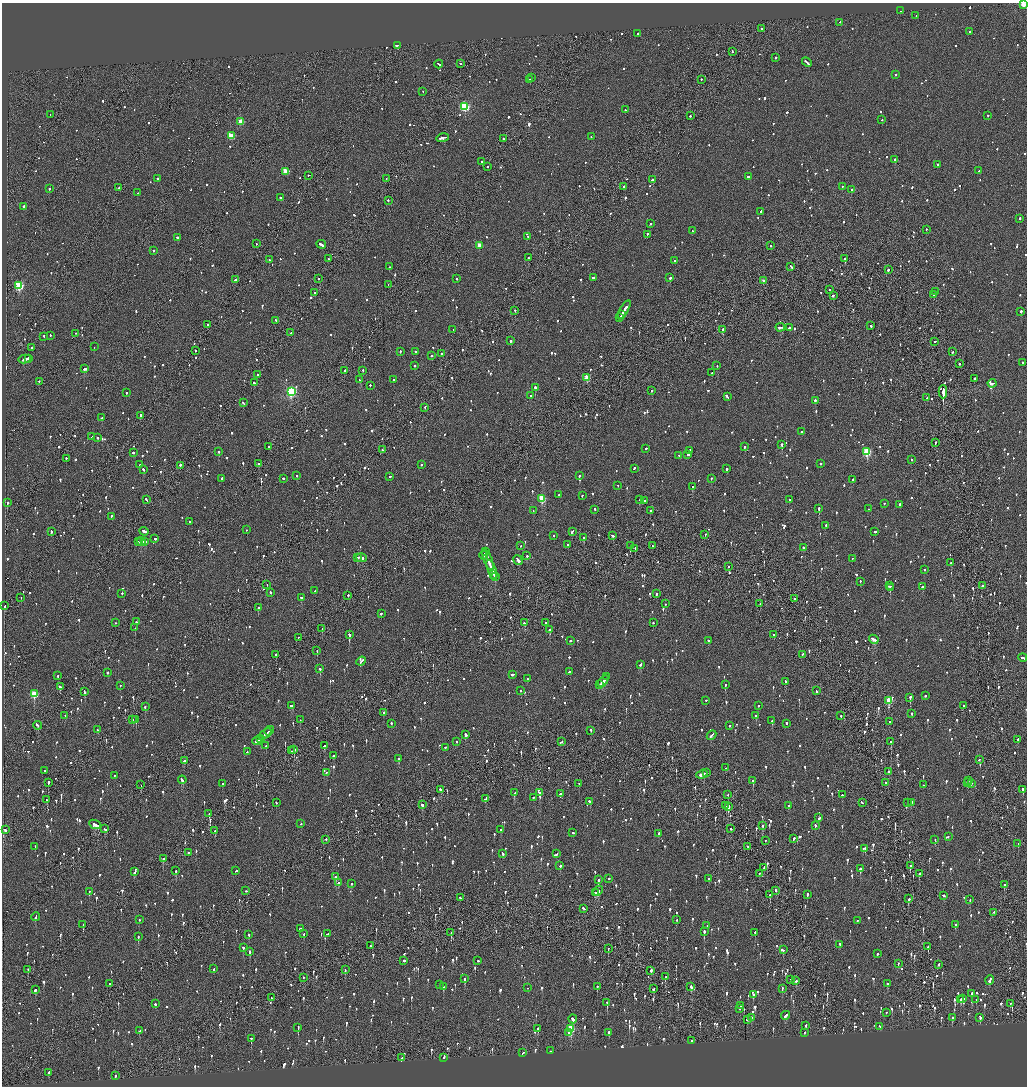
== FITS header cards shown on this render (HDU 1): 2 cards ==
NAXIS1  =                 2050
NAXIS2  =                 2168

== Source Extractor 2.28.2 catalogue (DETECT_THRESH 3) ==
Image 2050 x 2168 px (HDU 1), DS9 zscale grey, zoomed out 1/2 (1 PNG px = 2 x 2 image px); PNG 1029 x 1088 px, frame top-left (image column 2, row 2168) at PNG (2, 3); each listed source drawn as its Kron ellipse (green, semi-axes under 4 px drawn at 4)
Background -0.0312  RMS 0.062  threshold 0.186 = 3 sigma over >= 5 px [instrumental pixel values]
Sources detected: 1989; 73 cannot appear on this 1/2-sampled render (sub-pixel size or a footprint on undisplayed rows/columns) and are neither listed nor drawn; of the other 1916, the 500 brightest by FLUX_AUTO listed and drawn (1416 fainter detections omitted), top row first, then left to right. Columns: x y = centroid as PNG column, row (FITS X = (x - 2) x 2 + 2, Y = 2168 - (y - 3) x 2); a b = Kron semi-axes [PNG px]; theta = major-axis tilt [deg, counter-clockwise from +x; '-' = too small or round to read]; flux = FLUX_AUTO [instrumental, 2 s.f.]
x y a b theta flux
1023 5 3 2 - 290
901 11 2 2 - 100
916 16 2 1 - 83
840 23 2 2 - 110
762 29 2 2 - 73
970 32 2 2 - 71
638 34 2 2 - 220
397 46 2 1 - 6300
732 52 2 1 - 140
775 58 2 2 - 83
807 63 5 2 - 190
461 64 2 2 - 400
439 65 4 2 - 250
896 75 2 2 - 85
532 78 2 2 - 100
529 80 2 1 - 160
701 80 2 2 - 150
423 92 2 2 - 85
465 107 3 3 - 1200
625 110 2 2 - 78
50 115 2 1 - 110
690 116 2 2 - 92
988 116 2 2 - 99
882 120 2 2 - 77
241 122 3 3 - 310
231 136 3 3 - 390
591 137 2 2 - 82
443 138 6 2 13 350
503 139 2 1 - 120
894 160 2 2 - 260
482 162 2 2 - 80
937 165 2 2 - 71
488 167 2 2 - 130
979 171 2 2 - 200
286 172 3 3 - 320
309 176 2 2 - 100
748 177 2 2 - 130
157 179 2 2 - 110
386 179 2 1 - 88
653 180 2 1 - 790
624 187 2 2 - 85
842 187 2 2 - 89
119 188 2 2 - 72
49 189 2 2 - 200
851 190 2 2 - 89
138 193 2 2 - 78
280 198 2 2 - 89
388 201 2 2 - 120
24 207 3 2 - 570
760 212 2 2 - 83
1020 219 3 2 - 120
650 224 2 2 - 120
926 230 2 2 - 130
692 231 2 2 - 91
647 235 2 2 - 100
528 237 2 2 - 92
177 238 2 2 - 280
256 244 2 2 - 72
321 245 5 2 - 240
479 246 3 2 - 200
771 246 2 2 - 99
154 251 2 2 - 170
528 258 2 2 - 90
328 259 2 2 - 75
844 259 3 2 - 160
269 260 2 2 - 110
675 261 2 2 - 200
389 267 2 2 - 110
791 267 3 2 - 220
888 270 2 2 - 300
593 278 2 2 - 420
670 278 2 2 - 190
319 279 2 2 - 71
457 279 2 2 - 82
235 280 2 2 - 110
763 281 2 2 - 120
388 285 2 1 - 74
19 286 3 3 - 1100
829 290 2 2 - 75
936 292 2 2 - 100
315 293 2 2 - 230
933 295 2 2 - 87
833 296 3 2 - 450
624 310 11 2 60 460
515 311 2 1 - 140
1021 312 2 2 - 230
621 315 2 1 - 86
620 318 3 2 - 130
276 321 3 2 - 84
208 325 3 2 - 87
871 326 2 2 - 360
780 328 5 2 - 150
789 328 2 2 - 98
453 330 2 1 - 75
723 330 2 2 - 610
291 333 2 2 - 72
75 334 2 1 - 91
50 336 2 2 - 91
44 337 2 2 - 84
510 341 2 2 - 110
935 342 2 2 - 110
94 347 2 2 - 160
32 348 2 2 - 97
195 351 2 2 - 120
400 352 2 2 - 78
415 352 2 2 - 98
952 352 2 1 - 300
441 354 2 2 - 82
431 356 2 2 - 380
25 359 6 2 11 470
28 359 2 1 - 130
1022 363 2 2 - 71
959 364 2 2 - 130
414 366 2 2 - 100
717 366 2 2 - 120
84 369 4 2 - 530
344 371 3 2 - 230
363 371 2 1 - 170
712 373 2 1 - 83
257 375 2 1 - 120
587 378 3 3 - 220
974 379 2 2 - 150
360 380 3 2 - 280
394 380 2 2 - 110
39 382 2 2 - 140
254 383 2 2 - 130
992 384 4 2 - 200
370 386 2 2 - 82
535 388 2 2 - 480
651 391 2 2 - 83
291 392 4 3 - 1700
943 392 6 1 90 22000
126 393 2 2 - 160
531 396 2 2 - 120
727 397 4 2 - 190
927 398 2 1 - 110
815 401 2 2 - 160
243 403 3 2 - 94
425 408 2 1 - 78
140 416 2 2 - 370
102 418 3 2 - 180
801 432 2 2 - 110
92 437 3 2 - 100
98 438 2 2 - 300
935 443 3 2 - 91
782 445 2 2 - 530
268 447 3 2 - 87
744 447 2 2 - 530
646 449 2 2 - 100
382 450 2 2 - 110
689 451 3 2 - 150
219 452 2 2 - 370
867 452 3 3 - 900
133 453 2 2 - 140
688 455 3 2 - 73
679 456 2 2 - 77
66 458 2 2 - 83
911 460 2 2 - 73
259 464 2 2 - 230
820 464 2 2 - 180
140 465 2 2 - 75
421 465 2 2 - 92
180 466 2 2 - 250
634 469 3 2 - 96
727 469 2 2 - 160
143 470 3 2 - 140
297 476 2 2 - 84
579 476 2 2 - 88
390 477 2 1 - 170
222 479 2 2 - 89
283 479 2 2 - 120
711 479 2 2 - 110
853 480 2 2 - 100
618 486 2 2 - 97
693 487 2 2 - 89
558 495 2 2 - 480
582 496 2 2 - 76
542 499 3 3 - 580
146 500 3 2 - 130
640 500 3 2 - 140
789 500 2 2 - 120
644 501 3 2 - 86
7 503 2 2 - 250
884 504 2 2 - 73
900 505 2 2 - 270
819 509 2 2 - 410
868 509 2 2 - 77
595 510 2 2 - 74
533 511 3 2 - 120
650 511 3 2 - 84
111 517 3 2 - 75
190 522 2 2 - 73
826 526 2 2 - 150
246 530 2 2 - 89
51 532 2 2 - 93
144 532 5 2 - 200
572 532 3 2 - 110
875 532 2 2 - 210
705 535 3 2 - 71
554 536 2 2 - 110
612 536 3 2 - 89
584 538 2 2 - 170
155 539 2 2 - 270
138 542 2 2 - 84
141 542 4 2 - 170
145 542 3 2 - 120
568 545 2 2 - 74
521 546 2 2 - 120
630 546 2 1 - 76
652 546 3 2 - 93
803 548 2 2 - 130
635 549 2 2 - 100
485 552 2 1 - 120
483 556 4 2 - 270
527 556 2 2 - 93
357 558 2 2 - 420
361 558 5 2 - 310
852 559 2 2 - 79
488 560 11 2 -69 530
518 560 5 2 - 550
951 563 2 2 - 90
728 567 2 2 - 79
492 570 10 2 -69 480
924 570 2 2 - 130
494 575 2 1 - 130
495 577 2 2 - 220
860 582 2 2 - 83
267 585 2 1 - 76
890 586 3 2 - 110
982 586 3 2 - 130
923 587 2 2 - 110
890 588 2 1 - 99
315 591 2 2 - 84
270 593 2 2 - 130
122 594 2 2 - 75
656 594 2 1 - 230
348 596 2 2 - 180
21 598 2 1 - 270
301 598 3 2 - 91
794 599 2 1 - 110
665 604 2 2 - 72
760 604 2 1 - 160
5 606 2 2 - 97
258 608 2 2 - 260
381 614 2 2 - 180
136 622 2 2 - 99
116 623 2 2 - 74
524 623 2 2 - 84
545 623 2 2 - 78
653 623 2 2 - 77
135 628 2 1 - 240
322 629 3 1 - 82
550 630 2 2 - 210
349 635 2 2 - 840
774 635 2 2 - 90
298 638 2 1 - 97
874 640 5 2 - 200
570 641 2 2 - 97
708 641 2 2 - 110
317 651 2 1 - 130
276 655 2 1 - 360
803 655 3 1 - 210
1023 658 4 2 - 250
361 662 5 2 - 190
641 665 3 2 - 160
320 669 2 2 - 350
569 672 2 2 - 93
108 673 2 1 - 260
513 675 3 2 - 120
58 676 2 2 - 110
607 677 4 1 - 140
528 679 2 2 - 73
603 682 6 2 47 380
785 682 2 2 - 100
600 685 3 2 - 170
725 685 3 2 - 190
120 686 2 2 - 87
60 687 3 2 - 150
521 691 2 2 - 83
817 691 3 2 - 170
85 692 3 2 - 250
34 694 3 3 - 560
925 696 2 2 - 82
910 698 2 2 - 330
706 701 2 1 - 100
889 701 3 3 - 420
292 706 4 2 - 170
758 706 2 2 - 73
963 706 2 1 - 160
145 707 2 2 - 170
384 713 2 2 - 300
912 714 2 2 - 190
65 716 2 1 - 71
756 716 2 2 - 130
841 716 2 2 - 72
133 720 2 2 - 120
136 720 2 1 - 140
300 720 2 1 - 72
772 721 2 2 - 270
890 722 2 2 - 110
391 723 2 2 - 130
787 724 3 2 - 100
37 726 4 2 - 170
730 726 2 2 - 170
98 730 2 2 - 260
269 731 5 2 - 190
591 731 2 2 - 130
265 735 7 2 41 320
466 735 3 2 - 160
711 735 5 2 - 140
260 739 4 2 - 190
1018 740 2 2 - 630
257 741 5 2 - 240
457 742 2 2 - 78
561 742 3 2 - 120
891 742 2 2 - 310
266 746 2 2 - 240
324 746 3 2 - 180
445 748 2 2 - 170
294 750 3 2 - 370
292 751 2 1 - 72
247 752 2 2 - 130
333 756 2 2 - 120
399 759 2 2 - 300
979 760 2 2 - 99
184 761 2 2 - 120
726 768 2 2 - 190
45 771 2 2 - 110
889 772 3 2 - 86
326 773 2 2 - 81
707 773 2 2 - 250
702 775 6 2 20 1200
115 776 2 2 - 77
182 780 4 2 - 130
753 781 2 2 - 170
968 781 2 2 - 150
48 783 4 2 - 130
886 783 2 1 - 130
967 783 2 2 - 180
222 784 2 2 - 140
579 784 2 2 - 81
971 784 2 2 - 71
141 785 2 1 - 140
924 785 2 2 - 97
440 790 3 2 - 130
1023 790 3 2 - 200
514 793 3 2 - 110
539 793 2 2 - 150
561 794 4 2 - 110
728 795 2 1 - 73
842 795 2 2 - 280
533 798 2 2 - 95
486 799 3 2 - 310
47 800 2 2 - 98
590 802 3 2 - 150
276 803 2 2 - 77
862 803 3 2 - 96
907 803 3 2 - 80
912 803 4 2 - 80
422 805 2 2 - 150
726 806 2 2 - 140
789 806 3 2 - 250
728 807 3 2 - 290
209 814 3 2 - 77
819 818 3 2 - 110
301 824 2 2 - 150
95 825 6 2 -23 330
763 826 2 2 - 82
815 826 2 2 - 330
105 829 3 2 - 95
730 829 2 1 - 570
5 830 3 2 - 72
501 830 2 2 - 98
215 831 2 2 - 72
573 833 2 2 - 120
658 834 2 2 - 78
948 837 2 2 - 110
793 839 3 2 - 150
326 840 2 2 - 92
935 840 2 2 - 120
765 841 2 2 - 97
1018 844 2 2 - 95
35 847 2 2 - 72
748 847 2 1 - 110
864 849 3 2 - 110
188 853 2 2 - 91
502 854 3 2 - 120
556 854 3 2 - 120
163 859 2 2 - 280
560 866 2 2 - 190
910 866 2 2 - 260
764 868 2 1 - 79
860 869 3 2 - 240
176 871 2 2 - 150
235 871 3 1 - 87
135 872 4 2 - 110
759 874 2 2 - 74
919 874 2 2 - 100
336 877 2 2 - 230
609 879 2 2 - 150
709 879 2 2 - 80
598 880 2 2 - 210
338 883 3 2 - 200
351 884 2 2 - 140
1004 885 2 1 - 180
246 891 2 2 - 71
598 891 5 3 - 140
776 891 2 2 - 86
89 892 2 2 - 77
595 893 3 1 - 110
770 895 2 2 - 210
807 895 4 2 - 130
943 896 3 2 - 150
460 898 2 2 - 150
909 899 3 2 - 140
970 900 2 2 - 110
583 909 3 2 - 85
994 913 2 2 - 77
36 917 4 2 - 170
139 920 2 2 - 120
677 920 2 2 - 76
857 921 2 2 - 75
83 925 2 2 - 120
955 925 3 2 - 110
707 926 2 2 - 78
300 929 2 2 - 73
704 932 3 2 - 530
451 933 3 1 - 76
755 933 2 2 - 170
304 934 2 2 - 82
327 934 3 1 - 120
249 935 2 2 - 100
138 937 3 2 - 130
840 945 3 2 - 92
370 946 2 2 - 97
928 947 2 2 - 220
243 948 2 2 - 350
608 949 3 2 - 150
783 950 2 2 - 100
249 952 2 2 - 300
877 954 2 2 - 140
404 961 2 2 - 210
478 961 2 2 - 120
898 963 2 1 - 93
939 965 2 2 - 150
214 969 3 2 - 110
28 970 2 2 - 73
345 970 2 2 - 130
651 971 2 2 - 900
665 977 3 1 - 85
303 978 2 1 - 140
464 979 3 2 - 190
790 980 2 2 - 95
795 981 2 2 - 87
990 981 4 2 - 130
109 984 2 1 - 110
888 984 2 2 - 380
439 985 2 2 - 87
443 987 3 2 - 110
597 987 3 2 - 100
691 987 3 2 - 220
527 988 2 2 - 100
653 989 3 2 - 74
782 989 2 2 - 150
35 990 3 2 - 91
972 994 3 2 - 74
753 995 3 2 - 150
271 998 2 1 - 73
963 999 2 2 - 320
961 1000 3 2 - 180
976 1000 2 2 - 180
607 1003 3 2 - 160
155 1004 2 2 - 85
1010 1004 2 1 - 79
740 1006 2 2 - 89
740 1009 2 2 - 290
886 1013 2 2 - 120
785 1016 5 2 - 140
751 1018 2 2 - 240
952 1018 3 2 - 96
980 1018 3 2 - 88
573 1019 4 2 - 110
747 1020 2 2 - 250
806 1026 3 2 - 72
880 1027 3 2 - 140
298 1028 3 2 - 280
538 1029 3 2 - 87
571 1029 4 3 - 610
140 1031 2 2 - 80
569 1033 2 2 - 310
609 1033 2 2 - 360
804 1033 2 1 - 110
251 1039 3 2 - 83
692 1041 2 2 - 73
551 1051 2 2 - 84
523 1053 3 1 - 100
402 1058 2 2 - 130
444 1058 3 2 - 120
49 1073 3 2 - 74
115 1076 2 2 - 86
At the frame edge (FLAGS 8, measured only in part): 2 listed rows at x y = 1023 5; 1023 658
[1416 fainter detections neither listed nor drawn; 73 sub-pixel or undisplayed-footprint detections neither listed nor drawn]